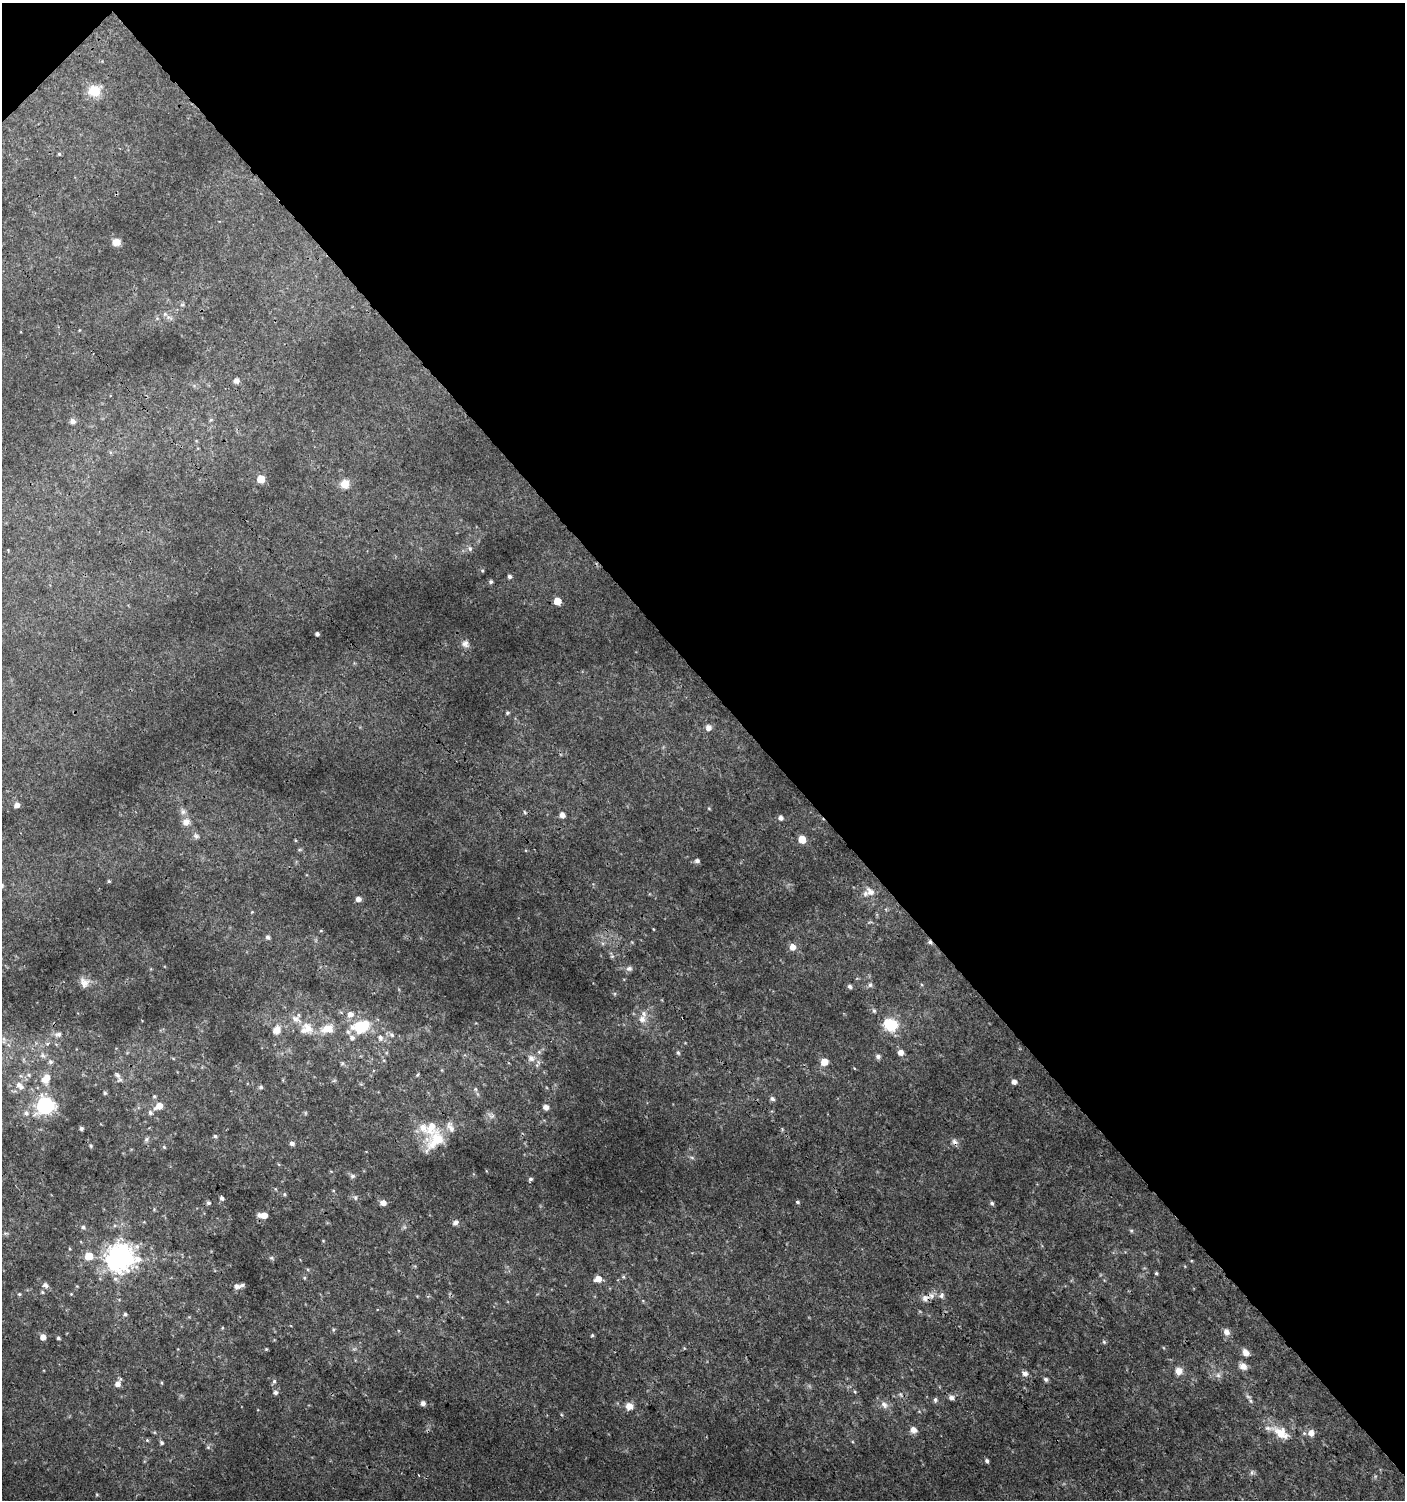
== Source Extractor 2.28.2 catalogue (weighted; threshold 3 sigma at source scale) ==
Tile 3 of 4 x 4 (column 3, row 1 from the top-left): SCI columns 3010-4412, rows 4529-6026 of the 6060 x 6084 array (HDU 1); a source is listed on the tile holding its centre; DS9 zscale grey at full resolution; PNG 1407 x 1502 px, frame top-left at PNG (2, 3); no overlay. Shown black and unused: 46% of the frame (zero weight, under 3 of 4 exposures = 4% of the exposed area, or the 3 px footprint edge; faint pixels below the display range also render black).
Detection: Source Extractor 2.28.2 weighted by HDU 2 'WHT'; one run over the whole footprint, this tile lists its part. Background 0.00434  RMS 0.0022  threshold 0.00968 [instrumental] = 3 sigma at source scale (4.5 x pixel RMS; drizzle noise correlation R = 1.50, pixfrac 1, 0.0396/0.0396 arcsec/px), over >= 5 px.
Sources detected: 169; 1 too faint to see at this stretch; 1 cosmic-ray / hot-pixel residue — not listed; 8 inside a brighter listed object's ellipse — not listed separately; the other 159 listed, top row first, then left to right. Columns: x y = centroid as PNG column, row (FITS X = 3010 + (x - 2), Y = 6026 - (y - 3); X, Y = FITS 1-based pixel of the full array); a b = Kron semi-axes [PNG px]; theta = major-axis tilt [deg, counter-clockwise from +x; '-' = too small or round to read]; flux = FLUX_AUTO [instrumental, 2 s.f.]
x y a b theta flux
94 91 12 11 - 5.1
59 154 4 4 - 0.29
116 242 8 7 - 1.9
182 305 6 4 18 0.29
169 318 13 5 -28 0.79
236 381 5 5 - 1.1
211 420 6 5 - 0.32
72 421 7 6 - 0.8
261 479 5 5 - 6.8
345 484 9 9 - 2.6
470 549 7 6 - 0.64
482 571 5 4 - 0.27
510 576 5 5 - 0.53
491 582 5 5 - 0.45
557 601 5 5 - 4.3
317 634 4 4 - 0.6
465 644 11 9 -40 1.1
507 713 5 5 - 0.36
708 728 6 6 - 1.3
17 805 5 5 - 1.3
709 809 5 3 - 0.21
183 812 9 6 89 0.81
524 812 6 4 -86 0.28
562 815 5 5 - 1.3
781 818 5 5 - 0.88
186 822 11 10 - 1.5
196 836 9 6 -28 0.68
802 839 5 5 - 4.3
697 861 6 5 - 0.56
109 881 5 4 - 0.27
870 892 12 9 -42 1.8
358 899 5 5 - 1.3
653 929 4 3 - 0.16
268 937 7 6 - 0.57
793 947 6 6 - 2
612 956 6 5 - 0.37
629 968 9 7 14 0.73
84 982 14 12 -54 1.7
870 985 7 5 74 0.52
850 986 5 5 - 0.54
874 1011 6 4 -62 0.39
350 1014 7 6 - 1.4
295 1019 18 9 -28 2.4
642 1019 9 9 - 1.6
890 1025 14 12 -21 7.1
361 1027 14 9 22 12
308 1029 15 15 - 3.1
327 1029 19 12 12 3.5
277 1030 13 11 63 2
58 1034 9 6 19 0.82
392 1035 7 6 - 0.6
352 1038 8 7 - 1
380 1038 9 7 -63 0.95
4 1040 11 4 90 0.62
47 1044 5 3 - 0.31
539 1052 6 5 - 0.5
678 1053 6 5 - 0.37
901 1053 5 5 - 1.5
43 1056 8 7 - 0.71
878 1056 6 5 - 0.67
173 1058 5 3 - 0.22
531 1058 9 8 - 1.5
50 1062 6 6 - 0.48
824 1062 5 5 - 3.6
342 1063 6 4 60 0.31
442 1070 6 3 -71 0.22
29 1075 6 5 - 0.48
117 1075 11 6 -52 0.79
417 1075 6 4 47 0.25
46 1078 12 9 60 2.9
334 1081 6 4 19 0.29
1014 1082 5 5 - 1.1
20 1086 13 8 -45 1.5
261 1087 7 5 13 0.4
475 1089 5 5 - 0.35
105 1093 5 4 - 0.32
154 1096 5 4 - 0.34
772 1099 6 5 - 0.6
45 1105 7 7 - 63
159 1106 7 6 - 2.7
546 1107 5 5 - 1.2
26 1113 7 6 - 0.69
150 1113 7 6 - 0.6
305 1113 6 4 72 0.26
492 1116 8 5 24 0.7
81 1128 4 3 - 0.53
423 1128 15 11 -58 2.8
215 1136 5 4 - 0.4
146 1139 7 6 - 0.49
436 1140 28 17 40 7.5
955 1142 9 7 -28 0.8
292 1143 5 5 - 0.8
91 1146 5 4 - 0.27
164 1147 6 4 -45 0.25
692 1158 6 4 -20 0.35
352 1176 7 6 - 0.54
530 1179 4 4 - 0.49
284 1194 6 4 89 0.32
222 1198 4 4 - 0.58
355 1198 7 5 -61 0.45
797 1202 6 4 -28 0.32
209 1203 5 5 - 0.43
383 1203 6 6 - 1.3
992 1203 5 4 - 0.41
264 1215 5 5 - 2.1
455 1222 8 6 34 0.79
83 1227 6 5 - 0.54
1131 1230 6 4 -19 0.28
5 1233 8 4 8 0.35
137 1246 8 8 - 1.2
89 1256 6 5 - 5.5
119 1258 9 9 - 270
271 1258 7 5 -20 0.38
1156 1273 4 3 - 0.3
623 1277 5 5 - 0.29
304 1278 6 4 -89 0.26
598 1279 7 5 0 2.3
45 1285 7 6 - 0.87
77 1286 4 4 - 0.21
237 1286 7 6 - 0.89
42 1292 5 4 - 0.29
19 1294 5 4 - 0.28
71 1294 4 4 - 0.19
941 1296 8 7 - 0.74
925 1298 10 10 - 1.2
125 1314 5 5 - 0.44
222 1328 5 3 - 0.19
1226 1332 9 7 -57 1.1
592 1335 5 4 - 0.24
43 1337 5 5 - 1.7
58 1338 4 3 - 0.38
1104 1342 6 5 - 0.32
266 1349 4 4 - 0.22
1246 1353 9 7 -53 1.4
1243 1366 10 8 -29 1.4
1179 1371 9 9 - 1.6
1025 1373 7 6 - 0.99
1218 1375 7 7 - 0.71
1046 1379 5 5 - 0.5
274 1381 7 5 74 0.44
118 1384 7 7 - 1.3
275 1392 5 5 - 0.68
855 1392 5 4 - 0.24
900 1394 7 4 -59 0.42
951 1397 6 6 - 0.85
1248 1397 10 5 -33 0.6
935 1400 6 5 - 0.48
423 1403 5 5 - 0.96
884 1404 11 8 -55 1.3
629 1406 8 7 - 1.9
913 1430 6 6 - 1.7
1281 1433 27 13 -34 4.4
1311 1433 7 7 - 1.6
147 1440 5 4 - 0.25
162 1443 5 4 - 0.45
208 1447 5 5 - 0.34
987 1461 5 4 - 0.49
1252 1472 8 7 - 0.57
418 1475 3 2 - 0.18
Overlapping masked pixels (flux is a lower limit): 2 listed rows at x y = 119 1258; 925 1298